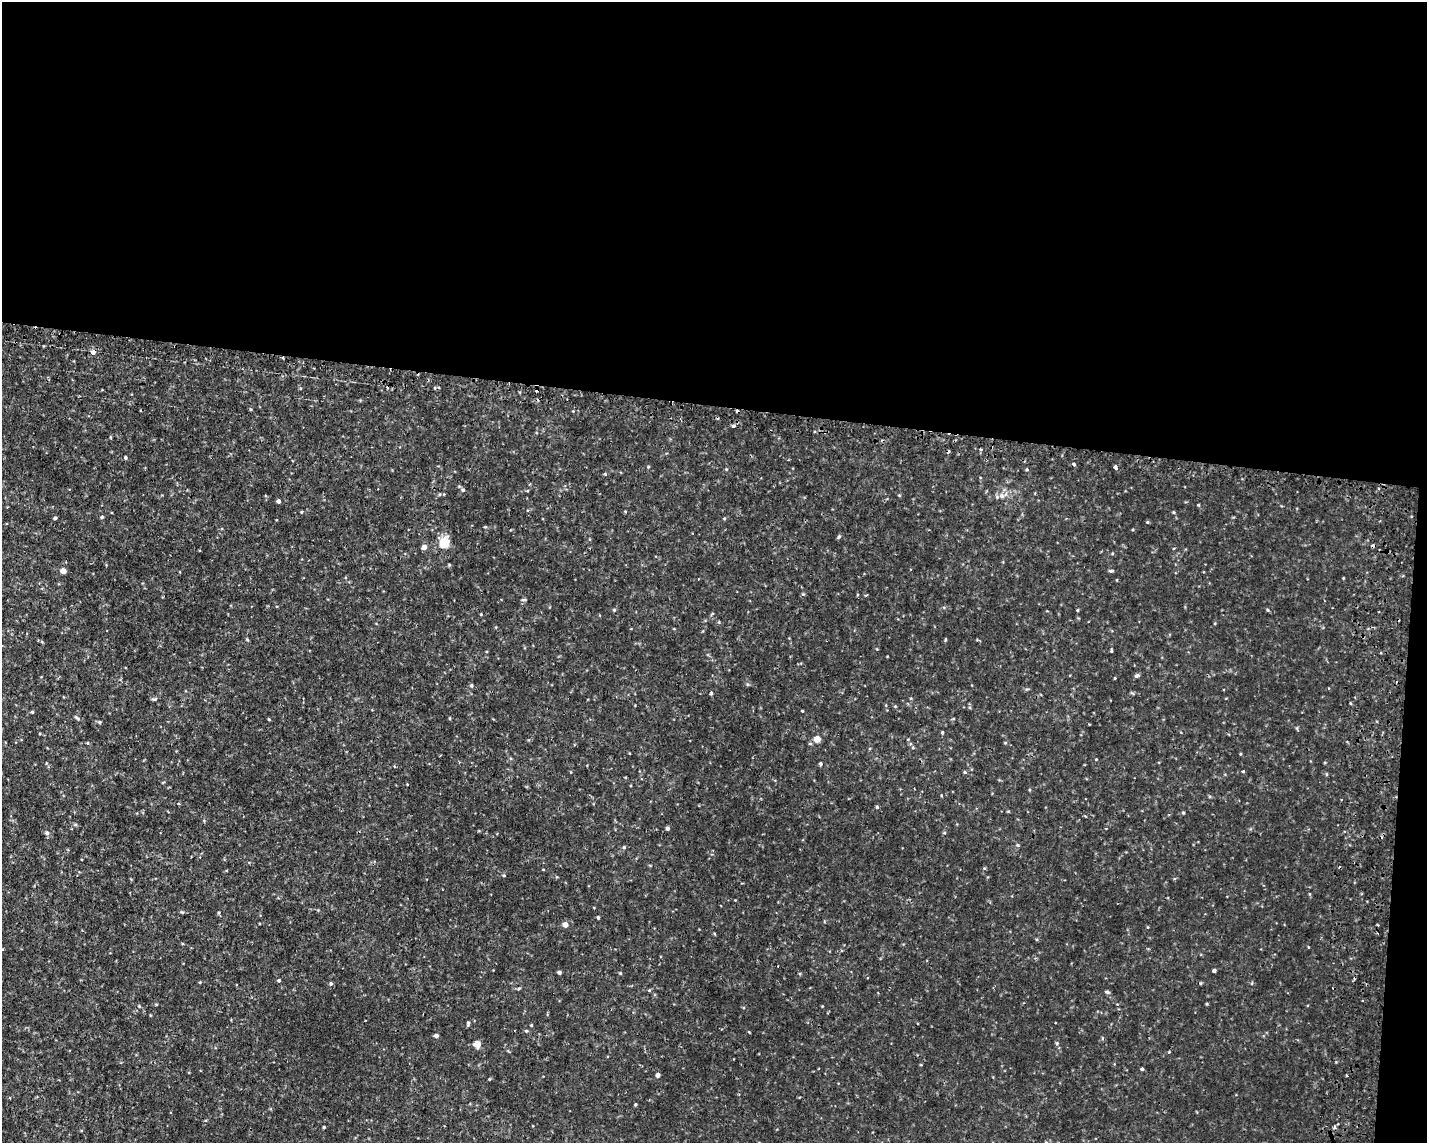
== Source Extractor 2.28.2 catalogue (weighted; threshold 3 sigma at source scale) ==
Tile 3 of 3 x 4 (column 3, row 1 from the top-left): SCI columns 3129-4553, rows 3454-4594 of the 4722 x 4622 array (HDU 1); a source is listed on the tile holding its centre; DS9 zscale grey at full resolution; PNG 1429 x 1145 px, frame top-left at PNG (2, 2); no overlay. Shown black and unused: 37% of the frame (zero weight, under 2 of 3 exposures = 4% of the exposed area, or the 3 px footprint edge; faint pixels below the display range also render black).
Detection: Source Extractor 2.28.2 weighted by HDU 2 'WHT'; one run over the whole footprint, this tile lists its part. Background 0.00605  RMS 0.0038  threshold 0.0169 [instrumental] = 3 sigma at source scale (4.5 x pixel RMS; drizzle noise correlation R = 1.50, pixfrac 1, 0.05/0.05 arcsec/px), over >= 5 px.
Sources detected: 82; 10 cosmic-ray / hot-pixel residue — not listed; the other 72 listed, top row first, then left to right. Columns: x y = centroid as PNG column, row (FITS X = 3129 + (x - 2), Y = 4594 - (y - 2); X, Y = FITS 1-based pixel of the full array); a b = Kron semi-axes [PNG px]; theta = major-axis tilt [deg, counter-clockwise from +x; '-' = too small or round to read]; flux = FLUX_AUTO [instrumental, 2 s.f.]
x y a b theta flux
93 352 4 4 - 1.8
733 426 4 3 - 0.98
110 437 5 3 - 0.3
980 449 4 3 - 0.37
125 457 4 4 - 0.56
1115 467 3 3 - 2.1
726 469 4 3 - 0.33
1027 469 4 4 - 0.38
463 490 5 5 - 0.63
440 494 5 3 - 0.34
1002 496 7 6 - 1.3
278 501 4 4 - 1.3
625 511 4 3 - 0.29
102 517 5 4 - 0.5
55 518 4 3 - 0.56
724 518 5 3 - 0.34
1147 522 5 3 - 0.37
839 537 6 4 66 0.55
444 543 6 5 - 22
424 547 5 5 - 1.9
63 571 4 4 - 4.1
1111 571 6 4 0 0.58
614 610 5 4 - 0.4
1077 610 4 3 - 0.33
1267 610 5 4 - 0.43
481 614 4 3 - 0.29
247 639 5 3 - 0.35
1111 651 5 3 - 0.36
1136 676 5 5 - 0.78
1115 678 4 3 - 0.27
747 684 5 3 - 0.41
471 685 6 5 - 0.54
711 693 3 3 - 0.75
802 711 3 3 - 0.31
32 712 4 3 - 0.41
76 717 9 3 -40 0.56
99 722 5 4 - 0.54
942 733 4 3 - 0.49
817 739 5 4 - 6.9
87 743 4 4 - 0.34
820 764 4 3 - 1.4
1243 771 3 3 - 0.46
965 772 5 3 - 0.4
877 807 4 4 - 0.48
1183 813 5 3 - 0.38
667 828 4 4 - 0.98
47 833 6 5 - 0.92
624 847 5 4 - 0.43
504 875 4 4 - 0.38
598 917 4 3 - 0.48
565 925 5 5 - 2.5
1214 971 4 3 - 0.8
559 972 4 3 - 0.87
279 980 4 4 - 0.53
331 983 5 5 - 0.59
519 988 5 3 - 0.42
1107 992 5 4 - 0.69
156 1004 4 3 - 0.34
1207 1004 4 3 - 0.38
139 1006 4 3 - 0.37
468 1023 8 3 69 0.48
531 1025 3 3 - 0.32
526 1031 5 3 - 0.41
749 1032 4 3 - 0.26
436 1036 4 4 - 1.2
1057 1043 5 4 - 0.43
477 1044 5 4 - 7.8
1142 1069 4 3 - 0.56
658 1075 4 4 - 1.6
635 1105 4 3 - 0.36
324 1127 3 3 - 0.37
1334 1127 4 3 - 0.99
Unlisted compact peaks at least as high as the median listed source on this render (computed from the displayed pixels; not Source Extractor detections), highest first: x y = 620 973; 1198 505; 605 474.